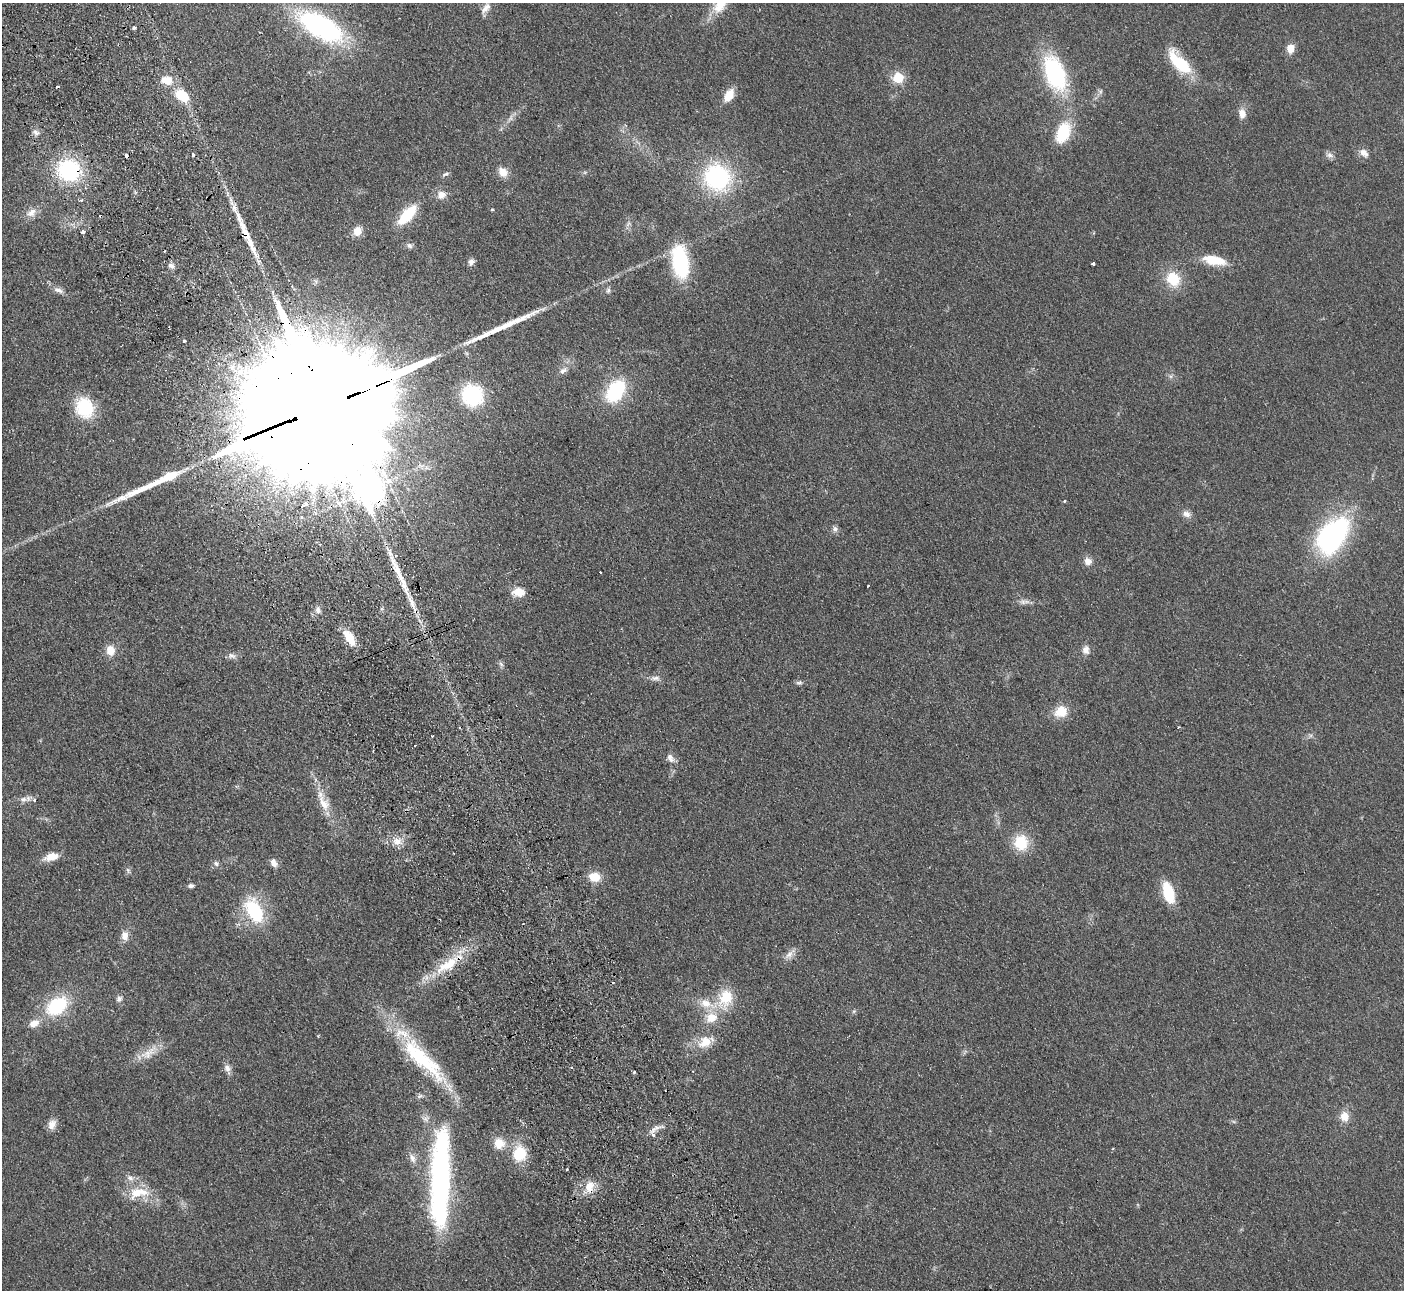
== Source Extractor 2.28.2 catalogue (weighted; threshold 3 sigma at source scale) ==
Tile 11 of 4 x 4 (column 3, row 3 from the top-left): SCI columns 2858-4259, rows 1471-2758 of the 5715 x 5648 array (HDU 1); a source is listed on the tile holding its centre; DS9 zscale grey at full resolution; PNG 1406 x 1292 px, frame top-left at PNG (2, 3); no overlay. Shown black and unused: <1% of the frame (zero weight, under 2 of 3 exposures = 3% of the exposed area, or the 3 px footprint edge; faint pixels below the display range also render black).
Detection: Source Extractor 2.28.2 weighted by HDU 2 'WHT'; one run over the whole footprint, this tile lists its part. Background 0.0949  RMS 0.0097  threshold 0.0439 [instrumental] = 3 sigma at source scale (4.5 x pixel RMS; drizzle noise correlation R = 1.50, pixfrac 1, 0.05/0.05 arcsec/px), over >= 5 px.
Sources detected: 122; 1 too faint to see at this stretch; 8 cosmic-ray / hot-pixel residue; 5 long thin detections or spike segments (spike, bleed or trail) — not listed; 2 inside a brighter listed object's ellipse — not listed separately; the other 106 listed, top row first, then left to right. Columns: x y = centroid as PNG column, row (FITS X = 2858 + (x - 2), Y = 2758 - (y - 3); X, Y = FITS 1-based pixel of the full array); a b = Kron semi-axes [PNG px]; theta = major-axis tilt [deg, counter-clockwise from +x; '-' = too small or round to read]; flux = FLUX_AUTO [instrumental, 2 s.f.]
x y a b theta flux
720 5 29 13 48 20
486 8 18 8 50 7.1
321 26 41 18 -29 190
134 28 3 3 - 8.3
1291 49 9 8 - 9.4
1179 62 36 14 -47 41
1055 73 35 20 -70 110
898 78 12 11 - 18
167 80 16 11 -10 13
182 95 13 9 -36 29
729 95 14 8 60 15
1242 113 10 7 -83 8.9
1063 132 27 16 68 35
36 133 9 6 -36 3.6
1364 153 12 8 -37 6.2
193 155 4 3 - 3.2
1330 155 12 7 -10 3.6
126 156 5 3 - 11
69 170 20 19 - 94
503 172 13 10 -48 9.7
445 174 10 4 23 2.1
717 177 24 22 -44 120
441 195 12 10 18 8.1
492 209 4 4 - 0.91
31 213 15 10 33 8.1
407 215 21 9 47 42
357 231 10 9 - 10
83 232 3 3 - 6.3
409 245 9 6 -33 2.9
1214 260 29 11 -12 23
471 262 8 6 65 4
680 262 31 15 -80 79
1093 263 3 3 - 3.5
171 266 9 6 -25 4
1173 279 17 15 -57 26
58 290 14 7 -19 4.9
608 290 8 6 73 2.2
184 341 3 3 - 3.5
563 370 13 7 31 5.1
616 391 18 12 54 83
472 395 18 17 - 77
322 407 55 32 21 87000
84 408 18 16 -67 53
384 473 21 7 -61 15
168 477 39 8 25 33
370 489 12 10 -42 1300
122 498 46 8 23 17
1064 501 3 3 - 1
303 505 7 3 28 9.1
1186 514 11 8 -12 4.9
835 529 8 7 - 3.1
1332 536 36 22 53 190
1088 561 9 9 - 6.4
600 572 2 2 - 0.62
518 592 15 10 -3 11
1023 602 8 7 - 3.5
318 610 9 7 -84 4.4
349 638 19 9 -60 17
110 650 11 9 -80 11
1086 650 11 9 86 6
232 656 11 7 -17 4
501 664 7 4 -46 2.1
655 678 13 6 0 4.2
799 683 10 4 -5 2.2
1061 712 17 14 26 16
1178 727 3 2 - 0.73
432 736 3 3 - 1.4
670 758 12 7 -62 5.2
23 799 11 7 4 4.6
34 800 3 3 - 3.8
324 803 25 13 -64 16
397 841 12 10 -7 8.8
1021 842 15 13 -84 31
52 857 17 8 13 12
216 863 8 6 -73 2.8
273 863 11 7 -60 5.2
128 870 8 5 -74 2.1
595 877 11 10 - 16
191 886 7 5 6 2.5
1168 893 20 10 -74 35
254 911 28 16 -63 58
125 936 12 9 -84 7.2
790 954 19 7 47 5.9
447 965 41 14 32 35
726 998 24 17 73 30
119 999 8 7 - 3.3
706 1004 22 12 -21 17
57 1006 23 16 35 59
711 1018 16 13 17 16
34 1023 14 9 26 8.9
705 1042 20 15 36 17
148 1053 29 12 38 15
423 1059 84 20 -45 91
571 1067 4 2 - 0.9
227 1068 11 8 -59 4.7
634 1072 3 3 - 1.5
1344 1116 12 11 - 10
52 1124 13 10 66 7.3
654 1135 6 5 - 3.3
499 1143 14 13 - 14
519 1153 15 13 81 33
412 1158 15 8 -67 6.4
130 1178 10 6 -11 4.2
440 1187 105 22 89 240
589 1187 16 12 85 13
138 1193 30 14 9 22
Overlapping masked pixels (flux is a lower limit): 7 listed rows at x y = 126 156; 69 170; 322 407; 168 477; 370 489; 447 965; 589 1187
Isophote crosses this tile's border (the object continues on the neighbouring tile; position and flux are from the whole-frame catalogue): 1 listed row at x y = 720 5